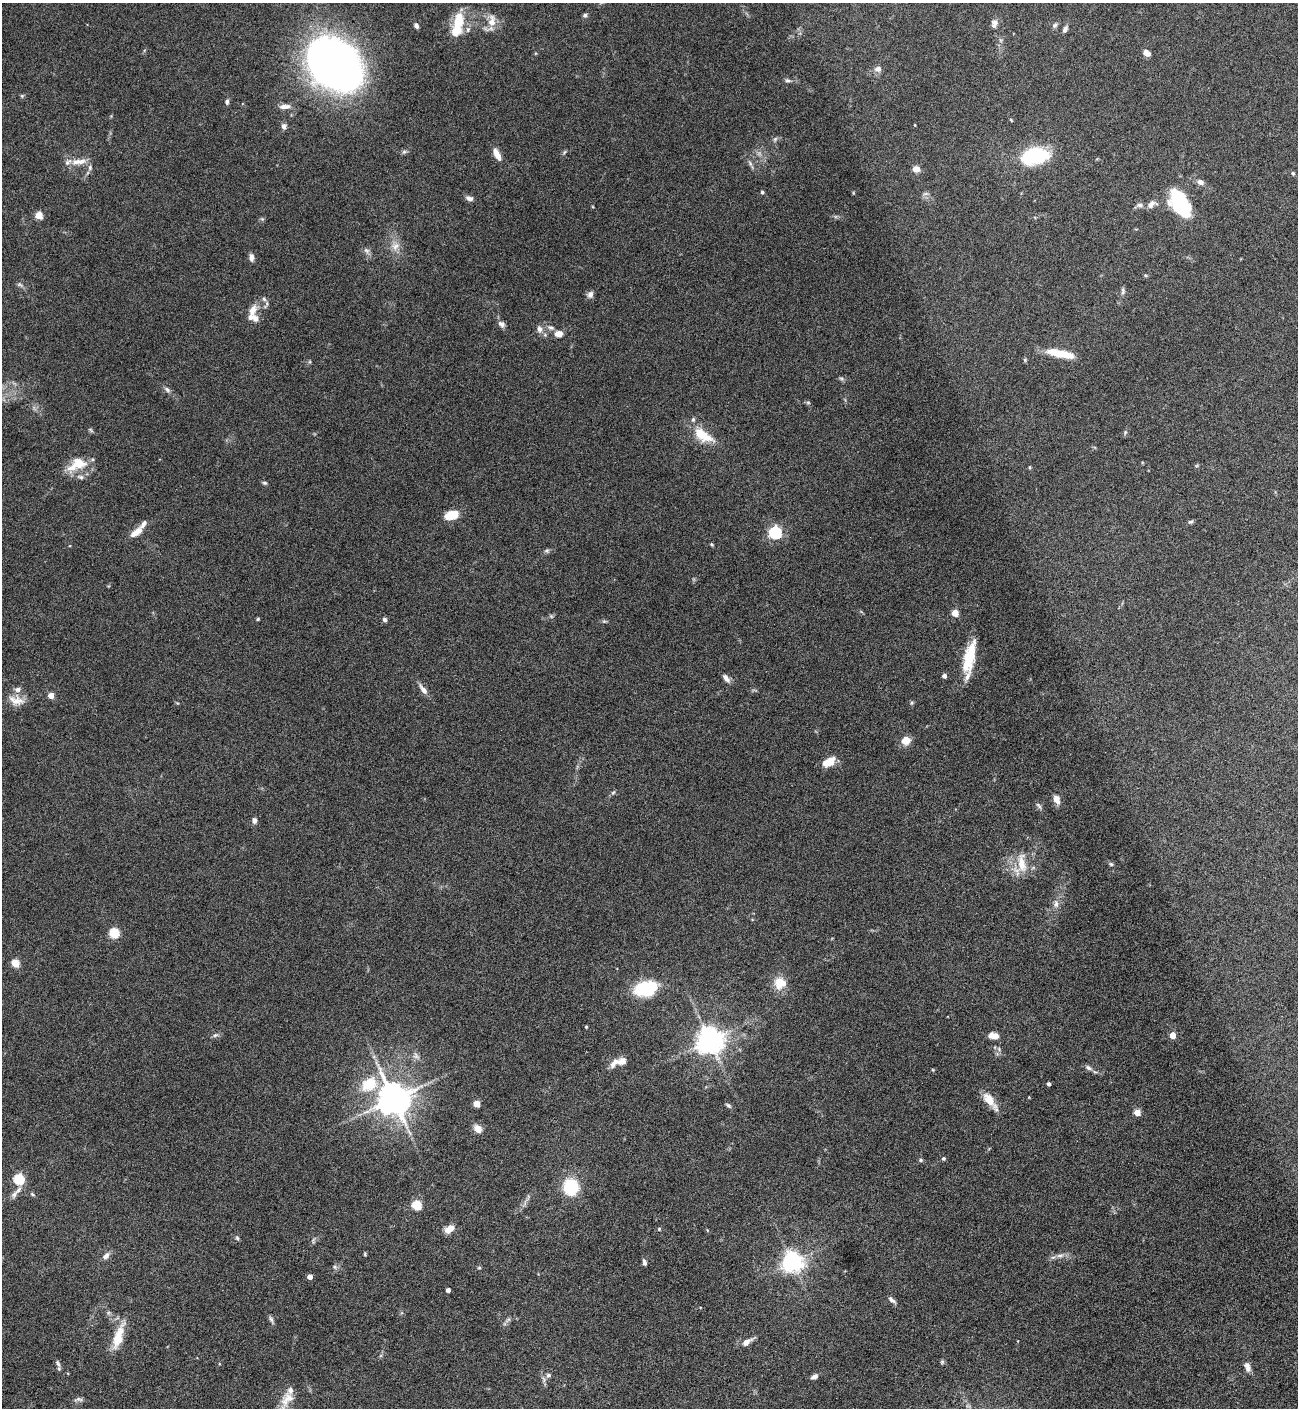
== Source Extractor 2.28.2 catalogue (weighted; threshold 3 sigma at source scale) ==
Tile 6 of 4 x 4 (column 2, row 2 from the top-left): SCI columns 1447-2742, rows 2815-4220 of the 5617 x 5627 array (HDU 1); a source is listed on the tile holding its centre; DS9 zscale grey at full resolution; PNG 1300 x 1410 px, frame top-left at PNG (2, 3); no overlay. Nothing masked; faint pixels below the display range render black.
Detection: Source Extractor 2.28.2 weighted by HDU 2 'WHT'; one run over the whole footprint, this tile lists its part. Background 0.0778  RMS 0.0045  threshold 0.0184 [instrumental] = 3 sigma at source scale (4.09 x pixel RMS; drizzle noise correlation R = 1.36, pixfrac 0.8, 0.05/0.05 arcsec/px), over >= 5 px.
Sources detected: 149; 2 too faint to see at this stretch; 1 inside a brighter object's white glare — not listed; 14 inside a brighter listed object's ellipse — not listed separately; the other 132 listed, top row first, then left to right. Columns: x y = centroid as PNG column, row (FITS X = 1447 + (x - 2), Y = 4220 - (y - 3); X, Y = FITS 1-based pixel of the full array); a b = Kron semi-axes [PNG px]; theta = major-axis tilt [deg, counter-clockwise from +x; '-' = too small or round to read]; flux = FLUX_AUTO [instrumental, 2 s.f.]
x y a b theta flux
585 15 5 5 - 0.86
459 21 26 12 76 12
492 21 18 10 89 4.8
994 23 12 8 75 2
1055 25 7 6 - 1
416 26 6 4 -57 1.2
1065 29 8 5 64 1.5
1146 53 7 6 - 2.9
335 64 38 27 -46 460
878 69 9 7 21 1.9
788 81 7 6 - 0.93
22 96 6 4 -46 0.5
227 101 6 5 - 1
285 106 16 6 5 2.5
915 125 3 3 - 0.3
284 126 7 6 - 1.5
775 139 7 4 45 0.77
497 154 13 6 -61 4.5
1034 156 24 14 9 37
78 162 24 8 6 4.5
750 163 7 4 -47 0.93
90 168 7 5 90 1.1
916 169 9 8 - 2.3
1293 173 4 4 - 0.74
1200 182 9 7 -26 1.9
762 192 4 4 - 0.6
469 198 9 6 -16 1.6
1180 200 28 21 -37 21
1152 204 14 8 27 2.6
39 215 5 5 - 10
395 246 13 10 40 3.3
366 250 9 6 -31 1.3
251 257 9 5 -87 1.8
1145 275 5 3 - 0.42
20 285 9 4 -21 0.94
1123 291 9 5 89 0.99
590 294 8 7 - 1.8
264 299 6 5 - 0.83
266 304 11 3 68 0.87
252 310 16 10 71 4.1
501 324 9 7 -38 1.6
551 328 10 6 -16 1.6
540 329 11 7 -73 2
559 334 8 6 -1 3.8
1060 354 32 8 -11 11
841 378 6 4 -19 0.68
167 390 8 5 -41 1.2
808 402 6 4 -1 0.57
1125 432 6 5 - 0.7
703 435 29 13 -31 9.9
77 464 27 14 27 9.3
1030 467 5 3 - 0.43
264 483 6 4 -4 0.65
451 515 15 9 13 7
1191 522 7 5 21 0.73
136 532 18 7 41 4.4
775 533 6 5 - 67
712 544 5 4 - 0.45
547 551 7 5 7 0.83
955 613 4 4 - 8.7
258 619 4 4 - 0.45
384 620 6 6 - 0.98
969 657 25 15 -81 10
944 676 4 4 - 1.8
726 678 11 6 -51 1.9
423 690 15 6 -53 2.5
51 695 4 4 - 5.2
16 700 23 11 -13 4.7
911 703 6 4 70 0.55
905 740 11 9 16 4
829 762 14 8 32 6.3
613 792 7 4 31 0.69
1056 799 10 7 -69 3.2
1039 806 10 4 -45 0.9
254 820 7 6 - 1.4
1021 864 31 15 80 10
1111 864 5 5 - 0.64
1056 904 11 7 89 2
114 933 5 5 - 26
15 963 5 5 - 13
780 983 16 16 - 6.5
646 988 27 16 14 20
586 1027 4 3 - 0.44
215 1035 8 5 25 0.97
1173 1035 5 4 - 6.8
994 1036 10 6 -9 3.8
710 1040 8 8 - 520
999 1049 7 4 -72 0.76
416 1056 10 7 -46 1.7
621 1062 18 10 0 3.7
1088 1068 10 5 -33 1.3
933 1070 5 3 - 0.35
369 1084 23 16 35 13
1049 1084 4 3 - 1.1
394 1099 10 9 - 950
990 1101 26 9 -52 5.7
476 1104 5 4 - 8.1
728 1105 9 4 -38 0.77
1137 1112 5 4 - 6.4
478 1129 5 4 - 10
943 1158 5 5 - 0.64
921 1160 6 5 - 0.63
19 1179 5 5 - 30
571 1187 16 14 -82 18
14 1194 12 7 54 2
32 1194 6 4 -32 0.59
417 1205 5 5 - 23
659 1229 4 4 - 0.51
448 1230 11 8 -74 2.5
237 1238 6 5 - 0.74
313 1240 10 3 79 0.67
365 1254 6 4 -90 0.44
1060 1255 12 4 5 1.7
106 1256 10 7 41 1.9
644 1262 7 4 -75 1.3
792 1262 7 7 - 270
335 1267 6 5 - 0.9
479 1268 5 3 - 0.46
310 1277 4 4 - 3.2
448 1290 4 4 - 2
892 1300 11 5 -41 1.4
271 1319 10 5 -69 1
508 1320 8 4 37 0.97
118 1337 34 11 73 8.8
746 1342 13 7 33 2.9
942 1362 6 5 - 0.62
58 1364 11 5 -66 1.2
1248 1367 12 6 -73 2.4
548 1375 7 5 -14 0.92
814 1376 9 5 22 1.4
78 1399 12 5 4 1.3
287 1399 24 14 56 6.8
Isophote crosses this tile's border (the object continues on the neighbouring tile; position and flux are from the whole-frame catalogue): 1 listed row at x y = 287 1399